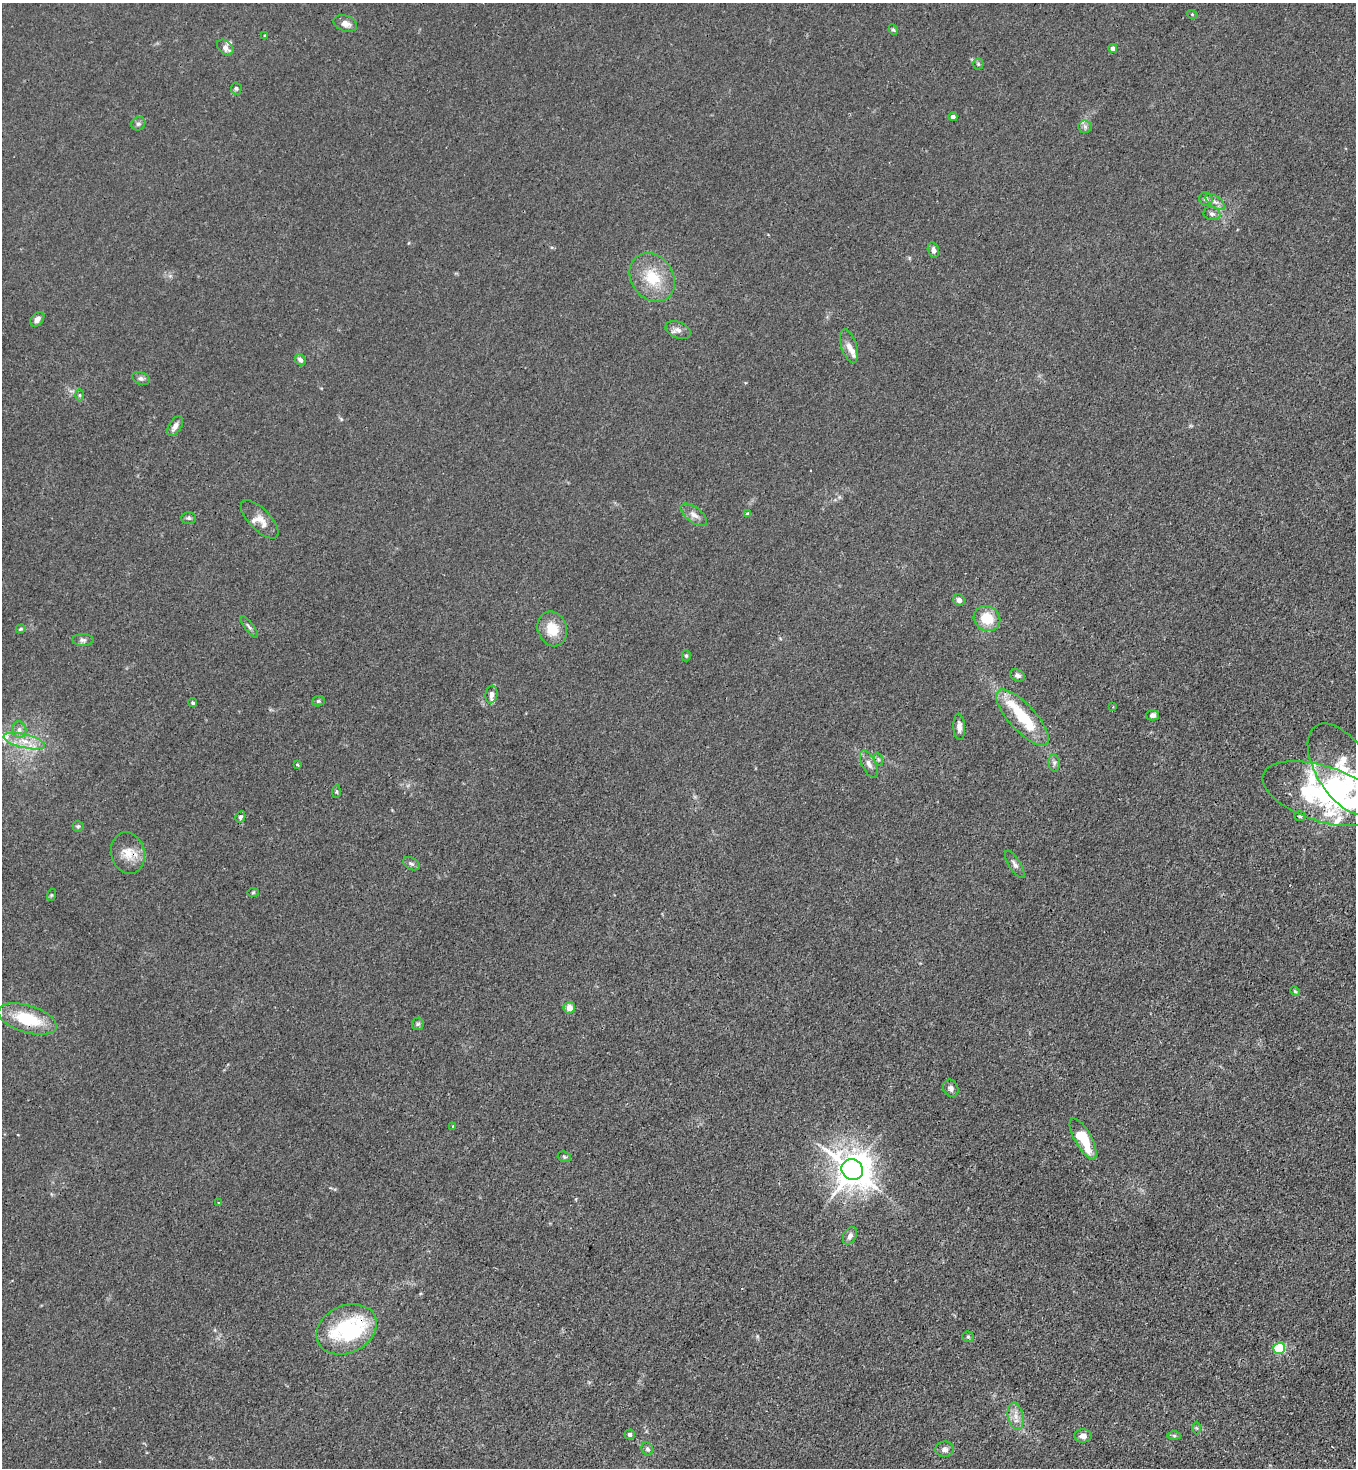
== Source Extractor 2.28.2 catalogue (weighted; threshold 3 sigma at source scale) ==
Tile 6 of 4 x 4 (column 2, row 2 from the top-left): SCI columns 1587-2940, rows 2995-4460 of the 6011 x 5988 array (HDU 1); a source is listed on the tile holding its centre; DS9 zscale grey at full resolution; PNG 1358 x 1470 px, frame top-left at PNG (2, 3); each listed source drawn as its Kron ellipse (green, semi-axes under 4 px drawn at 4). Shown black and unused: <1% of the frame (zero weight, under 3 of 4 exposures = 7% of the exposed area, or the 3 px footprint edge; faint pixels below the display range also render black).
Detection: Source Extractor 2.28.2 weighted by HDU 2 'WHT'; one run over the whole footprint, this tile lists its part. Background 0.0213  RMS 0.0028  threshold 0.0126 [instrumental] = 3 sigma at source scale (4.5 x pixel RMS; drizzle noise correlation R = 1.50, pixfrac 1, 0.05/0.05 arcsec/px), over >= 5 px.
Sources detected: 91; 4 inside a brighter object's white glare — neither listed nor drawn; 7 inside a brighter listed object's ellipse — not listed separately; the other 80 listed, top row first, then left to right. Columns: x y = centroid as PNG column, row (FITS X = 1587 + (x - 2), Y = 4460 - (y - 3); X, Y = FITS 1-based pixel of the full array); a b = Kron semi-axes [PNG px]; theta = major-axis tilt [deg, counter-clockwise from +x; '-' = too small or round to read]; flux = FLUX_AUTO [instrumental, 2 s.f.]
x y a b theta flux
1192 14 5 3 - 0.25
345 23 12 8 -19 1.9
893 30 5 4 - 0.42
265 35 4 3 - 0.27
225 48 9 6 -43 1.8
1113 48 4 4 - 1.3
978 64 5 5 - 0.41
236 88 6 5 - 0.53
953 117 4 4 - 0.96
138 124 7 6 - 0.78
1085 127 7 6 - 0.76
1206 199 7 6 - 0.88
1215 202 11 5 -36 1.1
1212 214 8 6 -10 0.97
933 250 8 5 -76 1.1
652 277 26 21 -55 10
37 319 8 5 47 1.4
678 330 13 8 -23 1.5
849 346 17 7 -72 2.2
300 360 6 4 -45 0.95
141 378 9 6 -22 0.85
80 395 6 4 -90 0.39
175 426 11 6 57 1.5
748 514 4 4 - 0.84
694 515 15 7 -37 1.8
189 518 7 5 -1 0.61
260 519 25 10 -46 3.2
959 600 6 5 - 1.2
987 618 13 12 - 6.8
249 627 13 3 -51 0.68
21 629 5 4 - 0.35
552 629 18 14 -69 6.3
83 640 10 6 -2 0.93
686 656 5 4 - 0.42
1018 675 8 5 -23 0.97
491 694 9 6 80 1.2
318 701 6 5 - 0.46
193 703 4 4 - 0.4
1113 707 3 3 - 0.24
1153 715 6 5 - 1.1
1022 718 36 13 -47 14
959 727 13 6 -86 1.5
19 730 8 7 - 1.2
24 741 21 7 -14 3.9
878 759 7 4 -71 0.47
1054 763 8 5 -83 0.82
869 764 15 7 -64 1.7
297 765 4 3 - 0.32
1344 769 51 27 -57 16
336 792 6 4 86 0.42
1322 794 62 27 -18 39
1300 816 6 5 - 0.48
240 817 6 5 - 0.55
78 826 5 5 - 0.47
128 853 21 16 -75 4.9
411 864 9 6 -29 0.79
1015 864 16 6 -57 1.2
253 892 6 4 2 0.34
51 895 6 4 71 0.33
1295 991 5 4 - 0.34
569 1008 6 5 - 2.3
27 1019 30 13 -17 13
418 1024 6 6 - 0.57
951 1088 9 7 -60 1.1
453 1126 4 3 - 0.29
1083 1139 23 8 -61 11
564 1157 7 5 -20 0.45
852 1169 11 10 - 590
219 1203 3 2 - 0.48
850 1236 9 6 60 1.4
346 1329 31 23 25 26
968 1337 5 5 - 0.46
1279 1348 5 5 - 28
1016 1416 13 7 -78 2.2
1197 1428 6 4 -88 0.39
630 1434 5 5 - 0.61
1083 1436 9 6 1 1.8
1174 1436 7 4 0 0.47
647 1449 7 5 -63 0.61
945 1449 9 7 -1 1.2
Overlapping masked pixels (flux is a lower limit): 1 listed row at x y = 128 853
Isophote crosses this tile's border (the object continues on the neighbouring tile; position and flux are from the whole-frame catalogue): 1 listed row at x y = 1344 769